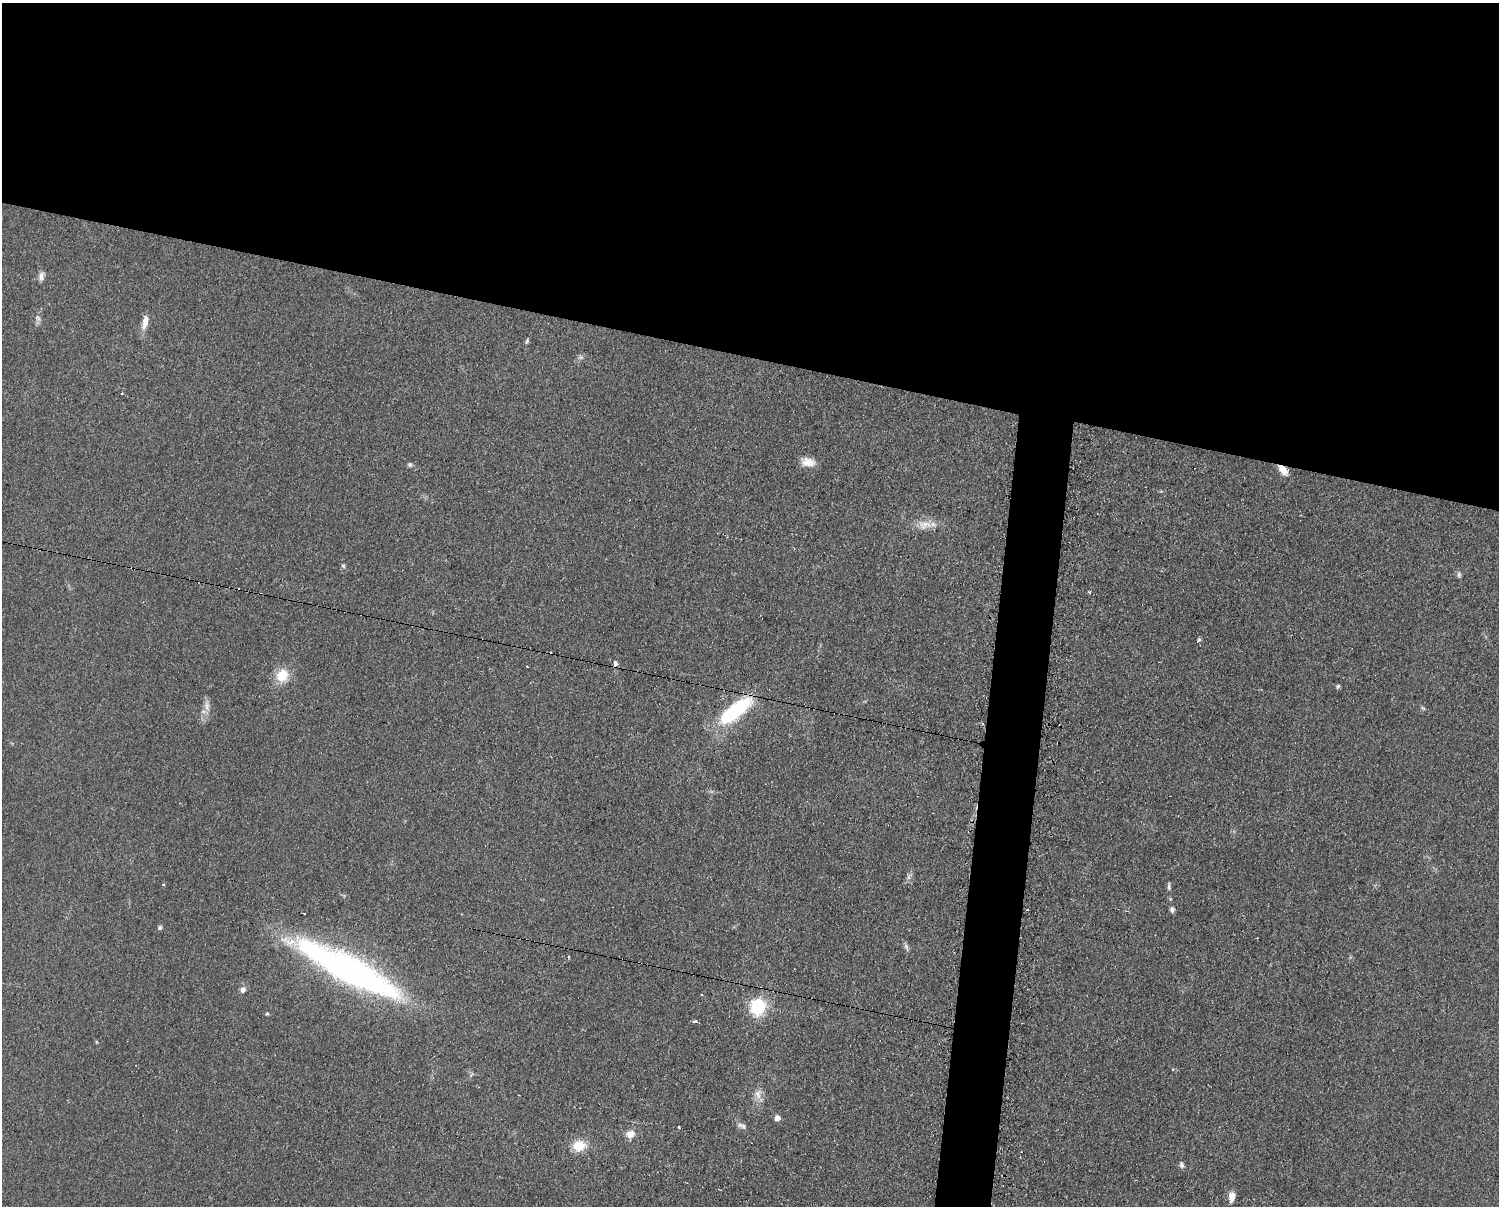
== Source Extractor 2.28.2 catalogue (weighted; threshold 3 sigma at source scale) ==
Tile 2 of 3 x 4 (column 2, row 1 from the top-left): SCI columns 1620-3116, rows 3611-4814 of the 4863 x 4814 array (HDU 1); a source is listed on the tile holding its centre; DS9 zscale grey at full resolution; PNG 1501 x 1208 px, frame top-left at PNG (2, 3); no overlay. Shown black and unused: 32% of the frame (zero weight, under 2 of 3 exposures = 2% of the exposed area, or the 3 px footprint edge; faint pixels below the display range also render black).
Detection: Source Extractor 2.28.2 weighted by HDU 2 'WHT'; one run over the whole footprint, this tile lists its part. Background 0.098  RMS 0.011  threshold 0.0502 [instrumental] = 3 sigma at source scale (4.5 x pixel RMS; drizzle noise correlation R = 1.50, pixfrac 1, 0.05/0.05 arcsec/px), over >= 5 px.
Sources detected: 46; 1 too faint to see at this stretch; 1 inside a brighter object's white glare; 6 cosmic-ray / hot-pixel residue — not listed; the other 38 listed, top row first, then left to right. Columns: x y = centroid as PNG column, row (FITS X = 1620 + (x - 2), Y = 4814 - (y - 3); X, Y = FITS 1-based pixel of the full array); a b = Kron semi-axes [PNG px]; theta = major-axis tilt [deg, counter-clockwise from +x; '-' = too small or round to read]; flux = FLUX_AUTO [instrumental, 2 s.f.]
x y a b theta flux
41 276 12 7 81 4.9
38 318 10 6 -47 3.6
145 322 21 7 78 9.5
527 341 7 4 66 1.7
122 394 3 3 - 1.2
808 462 16 10 -7 11
410 464 6 5 - 2.5
1283 470 13 7 -50 11
925 525 21 11 2 14
343 566 6 5 - 1.8
1459 575 9 5 -90 2.6
1199 640 6 4 66 1.7
615 663 7 5 87 3.3
527 666 3 2 - 2.1
282 675 17 15 59 22
1338 686 6 5 - 1.8
207 706 16 7 -82 7.1
1423 708 7 4 -37 1.5
737 710 38 16 41 82
908 877 7 4 -72 2.3
1169 886 10 4 -87 2.7
1172 909 7 5 -78 3.2
1028 910 2 2 - 1.6
160 927 6 5 - 2.2
906 947 12 5 -70 3.2
348 969 115 24 -27 410
243 990 6 5 - 5.8
758 1006 6 6 - 330
267 1014 6 4 1 1.4
695 1022 4 3 - 14
758 1094 15 9 82 8.4
777 1118 5 4 - 8.9
740 1125 8 7 - 3.8
678 1127 3 3 - 1.6
630 1134 10 9 - 9.8
579 1146 13 10 8 24
1182 1165 9 6 -71 3.1
1232 1197 11 6 81 10
Overlapping masked pixels (flux is a lower limit): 1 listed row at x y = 1283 470